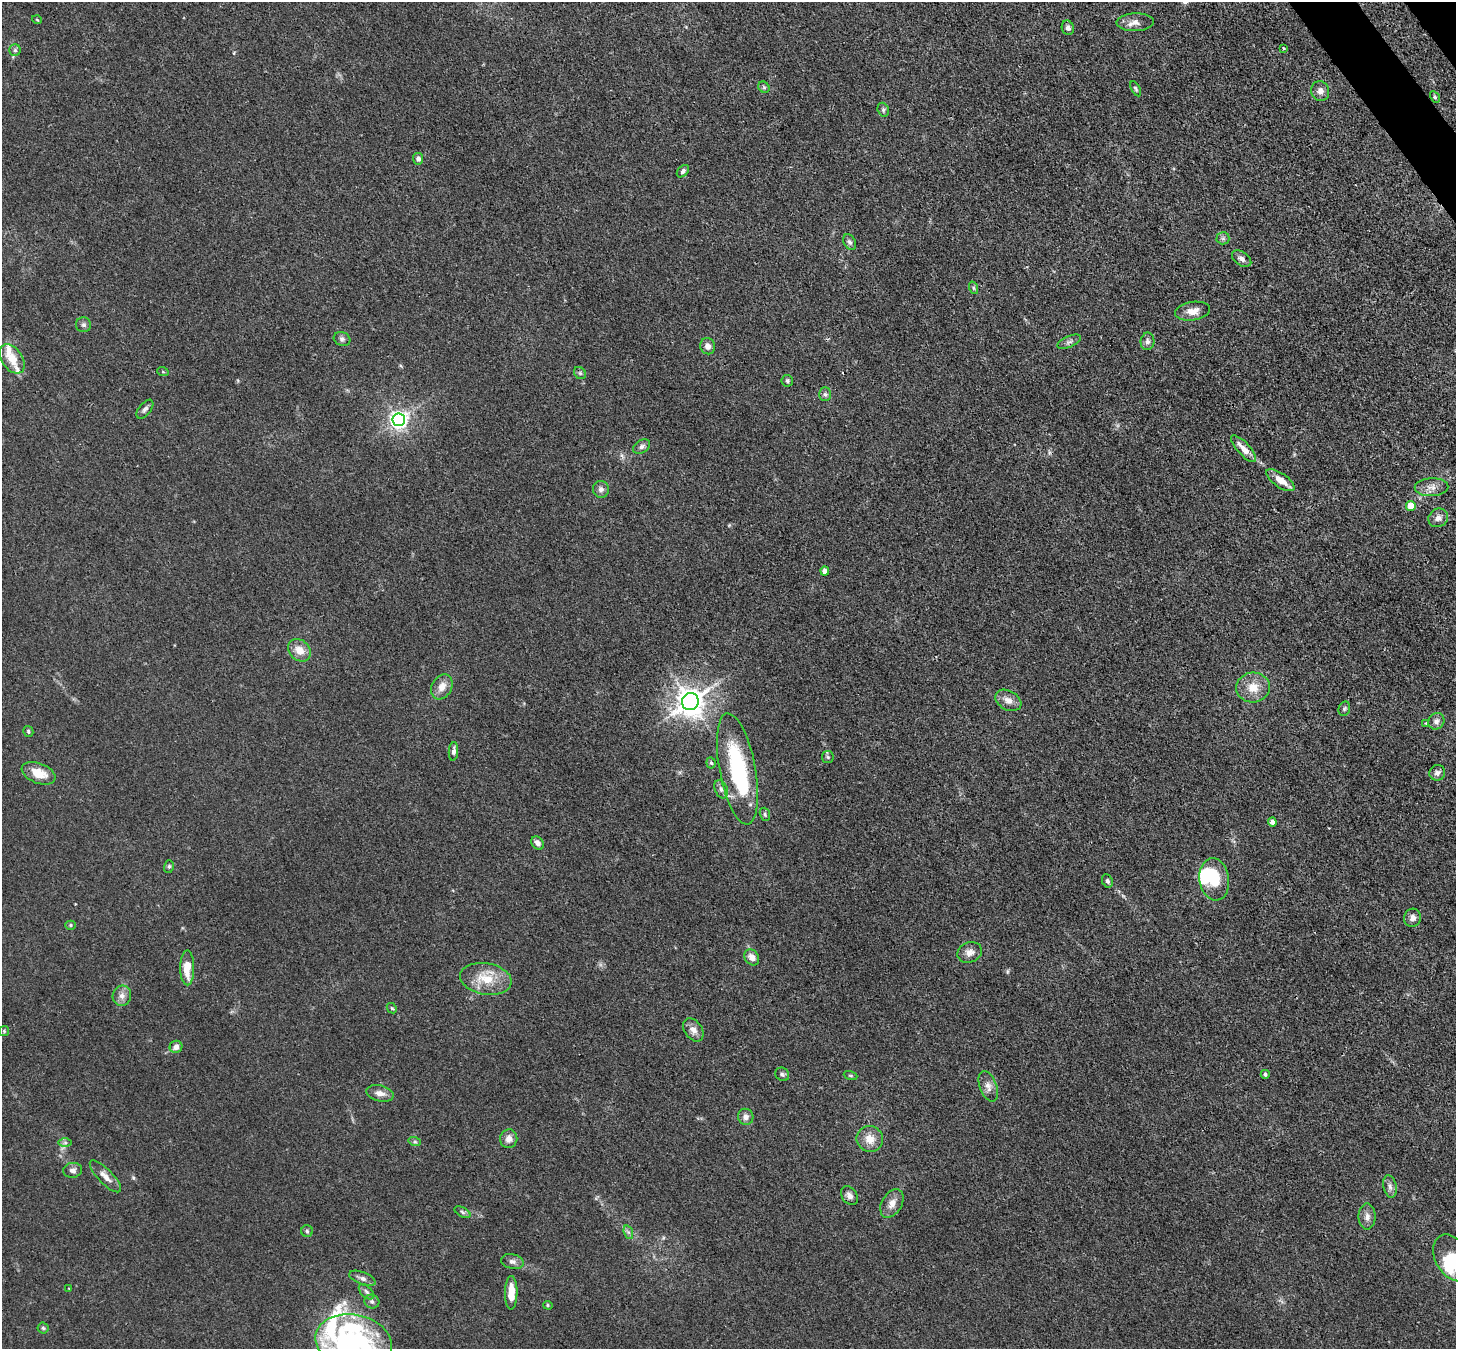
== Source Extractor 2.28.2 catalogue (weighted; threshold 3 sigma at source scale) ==
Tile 10 of 4 x 4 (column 2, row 3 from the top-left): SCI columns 1532-2985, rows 1695-3041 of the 5972 x 5944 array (HDU 1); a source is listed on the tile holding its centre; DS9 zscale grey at full resolution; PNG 1458 x 1351 px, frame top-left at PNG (2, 2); each listed source drawn as its Kron ellipse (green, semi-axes under 4 px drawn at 4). Shown black and unused: <1% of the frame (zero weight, under 3 of 4 exposures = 7% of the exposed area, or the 3 px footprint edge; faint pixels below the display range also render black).
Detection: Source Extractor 2.28.2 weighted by HDU 2 'WHT'; one run over the whole footprint, this tile lists its part. Background 0.021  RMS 0.0029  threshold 0.013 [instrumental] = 3 sigma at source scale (4.5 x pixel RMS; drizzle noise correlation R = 1.50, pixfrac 1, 0.05/0.05 arcsec/px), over >= 5 px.
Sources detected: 109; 4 inside a brighter object's white glare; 2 cosmic-ray / hot-pixel residue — neither listed nor drawn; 4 inside a brighter listed object's ellipse — not listed separately; the other 99 listed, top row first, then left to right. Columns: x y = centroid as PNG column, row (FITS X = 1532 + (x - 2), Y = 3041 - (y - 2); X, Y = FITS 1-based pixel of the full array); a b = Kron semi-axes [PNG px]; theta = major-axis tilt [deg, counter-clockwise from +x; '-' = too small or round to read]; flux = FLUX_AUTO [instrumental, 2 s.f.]
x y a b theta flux
37 20 5 3 - 0.23
1135 22 18 9 3 2.3
1068 28 7 6 - 0.9
1283 48 3 2 - 0.24
15 50 6 6 - 0.56
764 87 6 5 - 0.5
1136 89 8 4 -61 0.49
1320 91 10 9 - 1.7
1435 97 6 4 -60 0.42
883 110 7 5 -71 0.6
418 159 6 5 - 1.1
683 171 7 5 47 0.71
1223 238 6 6 - 0.68
850 242 8 5 -62 0.82
1242 259 11 6 -34 1.2
974 288 6 4 -70 0.48
1193 311 17 9 9 2.8
84 325 7 7 - 0.76
342 339 8 7 - 0.86
1147 341 9 7 86 1.1
1069 342 12 5 23 0.96
708 346 8 7 - 1.6
12 359 16 10 -56 4.5
163 372 6 3 -18 0.31
580 373 6 5 - 0.53
787 381 6 5 - 0.58
825 394 7 6 - 0.71
145 409 11 6 51 0.93
399 420 6 6 - 120
642 446 9 6 34 0.93
1244 449 17 6 -47 3
1280 480 16 7 -35 3.4
1431 487 17 9 2 2.4
601 489 8 8 - 1.2
1411 506 5 5 - 5.3
1438 518 10 9 - 1.6
825 571 4 4 - 1.9
299 650 12 10 -45 3.3
442 687 13 9 61 2.8
1253 687 17 15 5 4.7
1008 700 14 9 -29 2.2
690 701 9 8 - 380
1344 709 7 5 74 0.56
1436 721 9 7 53 1.2
1426 723 4 4 - 0.27
28 731 5 5 - 0.51
453 751 9 4 85 0.99
828 757 6 5 - 0.52
711 763 5 4 - 0.4
737 769 56 18 -79 29
38 773 18 10 -22 5
1437 773 8 7 - 1.2
721 789 9 6 -67 1
765 814 7 5 -72 0.49
1272 822 4 4 - 1.5
538 843 7 5 -54 1.4
169 866 6 5 - 0.5
1214 879 21 15 -81 9.2
1107 881 7 5 -65 0.73
1412 918 9 8 - 1.4
71 925 5 4 - 0.42
970 952 12 10 24 1.9
752 957 8 6 -53 2.3
187 968 17 7 -90 5.5
486 979 26 15 -10 7.9
122 996 10 9 - 1.8
392 1008 6 4 -43 0.37
693 1030 13 8 -55 2.1
4 1031 5 5 - 0.37
176 1047 6 6 - 1.9
782 1074 7 6 - 0.65
1265 1074 4 4 - 0.74
850 1076 7 3 -19 0.33
988 1086 16 8 -70 1.9
380 1093 14 8 -12 2
746 1117 8 7 - 1.4
509 1139 9 8 - 1.9
870 1139 13 13 - 3.6
415 1142 6 4 -18 0.44
65 1143 7 4 0 0.53
73 1170 9 7 8 1.1
105 1176 21 7 -46 2.4
1390 1186 11 6 -78 1.2
850 1196 10 7 -52 1.4
892 1203 15 10 59 2.5
462 1212 8 4 -28 0.6
1367 1217 13 8 -90 1.7
307 1231 6 6 - 0.52
628 1232 7 4 -71 0.63
1453 1258 25 17 -59 13
512 1261 11 7 -12 1.3
362 1278 14 6 -21 1.3
68 1288 3 2 - 0.17
366 1292 9 5 -45 0.81
511 1293 17 6 90 5
372 1302 7 7 - 0.92
548 1305 5 4 - 0.32
43 1328 5 5 - 0.45
353 1342 38 27 -10 31
Overlapping masked pixels (flux is a lower limit): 1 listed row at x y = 690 701
Isophote crosses this tile's border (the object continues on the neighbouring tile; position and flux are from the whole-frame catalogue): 2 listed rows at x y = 1453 1258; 353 1342